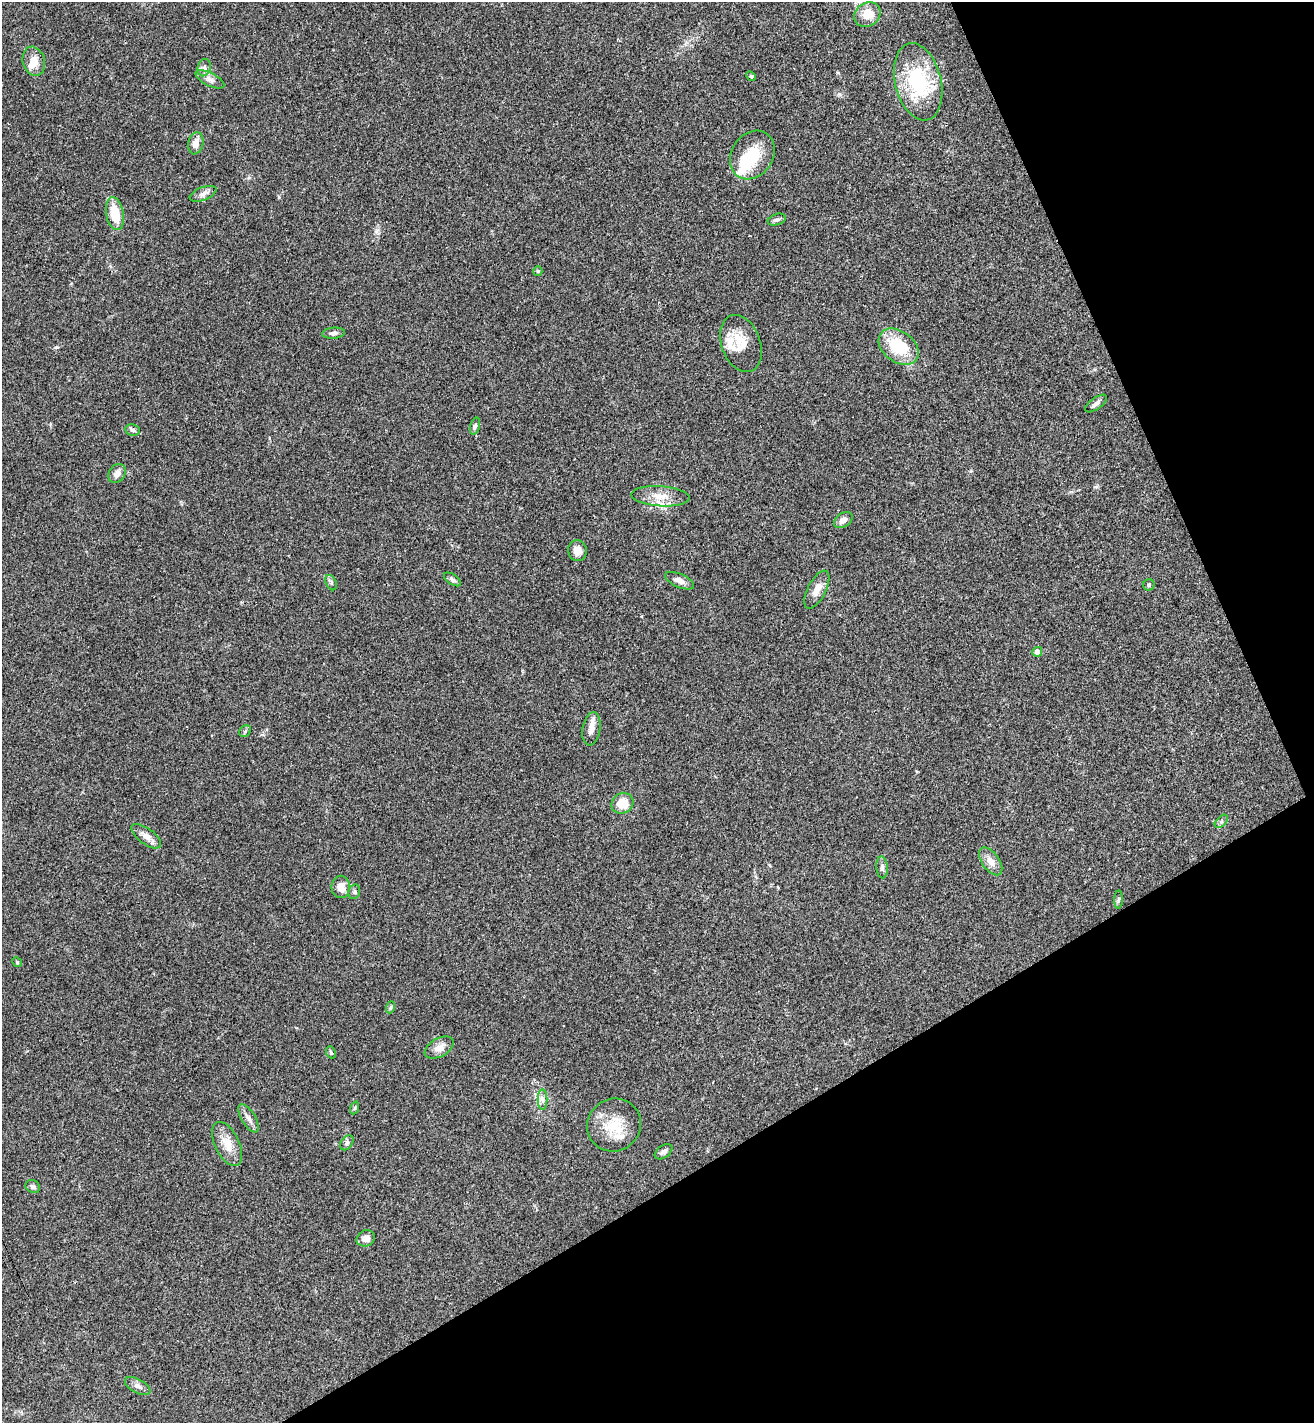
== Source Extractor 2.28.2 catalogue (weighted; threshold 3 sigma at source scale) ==
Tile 12 of 4 x 4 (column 4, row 3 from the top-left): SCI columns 4112-5423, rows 1458-2878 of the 5732 x 5755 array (HDU 1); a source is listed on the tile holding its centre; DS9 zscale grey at full resolution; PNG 1316 x 1425 px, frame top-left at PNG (2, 2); each listed source drawn as its Kron ellipse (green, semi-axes under 4 px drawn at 4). Shown black and unused: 25% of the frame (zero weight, under 3 of 4 exposures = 4% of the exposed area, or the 3 px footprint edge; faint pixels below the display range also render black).
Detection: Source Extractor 2.28.2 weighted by HDU 2 'WHT'; one run over the whole footprint, this tile lists its part. Background 0.0388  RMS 0.0047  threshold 0.021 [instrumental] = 3 sigma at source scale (4.5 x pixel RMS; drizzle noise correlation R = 1.50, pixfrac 1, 0.05/0.05 arcsec/px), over >= 5 px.
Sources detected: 58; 1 inside a brighter object's white glare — neither listed nor drawn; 5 inside a brighter listed object's ellipse — not listed separately; the other 52 listed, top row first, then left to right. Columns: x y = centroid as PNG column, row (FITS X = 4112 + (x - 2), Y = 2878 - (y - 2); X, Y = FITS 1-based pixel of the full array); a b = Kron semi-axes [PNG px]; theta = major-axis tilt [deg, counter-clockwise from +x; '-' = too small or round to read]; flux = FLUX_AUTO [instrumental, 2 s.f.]
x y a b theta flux
867 15 14 11 36 7.3
34 61 15 11 -74 5.1
204 68 9 6 75 1.6
751 76 5 4 - 0.58
210 79 15 6 -26 2.4
918 82 39 23 -76 36
196 143 11 7 77 3.7
752 155 26 20 56 14
203 194 14 6 21 2.3
115 214 16 8 -80 11
777 220 9 5 18 1.3
538 271 5 4 - 0.55
334 333 11 5 4 1.4
741 343 29 19 -70 9.8
899 347 22 15 -38 19
1096 403 13 5 35 1.9
475 426 8 5 74 1
132 430 7 5 -6 1.1
117 473 10 7 57 3
660 496 29 10 -4 6.7
843 520 10 7 34 2.7
577 551 10 9 - 3.6
452 579 9 5 -33 1.3
680 581 15 6 -24 2.5
331 583 8 5 -64 1
1149 585 6 5 - 0.78
817 590 21 9 63 4.7
1037 652 5 5 - 3.3
591 729 17 9 81 3.8
245 731 6 5 - 0.72
622 803 11 10 - 7.1
1221 821 8 5 45 0.98
146 836 17 8 -37 3.2
991 861 16 8 -54 4.1
882 867 11 5 -85 1.6
341 887 11 9 -89 4.6
354 892 7 5 77 1.1
1119 899 9 4 89 0.75
17 962 5 4 - 0.49
391 1007 6 4 70 0.63
439 1048 16 9 29 3.7
331 1052 6 4 -67 0.67
542 1100 10 5 -89 1.5
354 1108 7 4 70 0.66
249 1118 16 7 -58 2.5
614 1125 27 26 - 14
347 1143 8 5 53 1.1
227 1144 24 12 -64 6.9
664 1152 10 6 37 1.7
33 1187 8 6 -27 1.3
366 1238 9 8 - 3
138 1386 14 7 -28 2.1
Unlisted compact peaks at least as high as the median listed source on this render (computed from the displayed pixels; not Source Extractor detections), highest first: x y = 839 94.